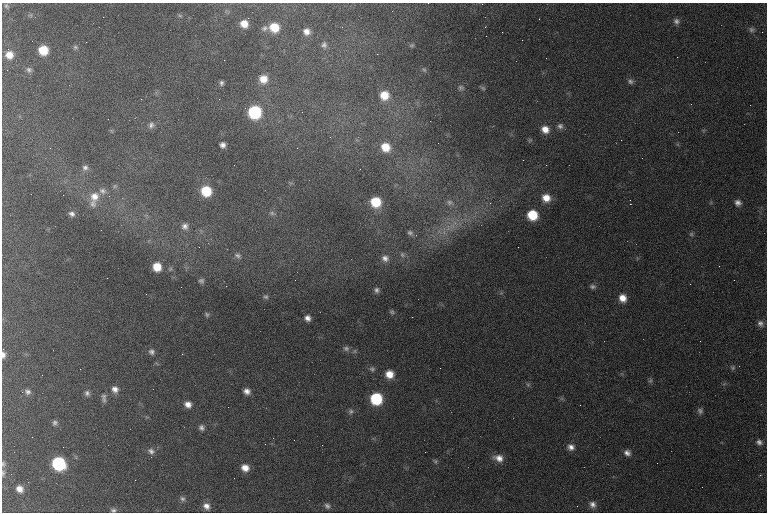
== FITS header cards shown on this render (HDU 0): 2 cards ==
NAXIS1  =                  765 /
NAXIS2  =                  510 /

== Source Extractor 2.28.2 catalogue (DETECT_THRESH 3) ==
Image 765 x 510 px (HDU 0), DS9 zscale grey, 1 PNG px = 1 image px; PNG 769 x 514 px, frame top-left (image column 1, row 510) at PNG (2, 3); no overlay
Background 1310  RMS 18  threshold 53.9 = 3 sigma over >= 5 px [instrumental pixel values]
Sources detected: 115; all 115 listed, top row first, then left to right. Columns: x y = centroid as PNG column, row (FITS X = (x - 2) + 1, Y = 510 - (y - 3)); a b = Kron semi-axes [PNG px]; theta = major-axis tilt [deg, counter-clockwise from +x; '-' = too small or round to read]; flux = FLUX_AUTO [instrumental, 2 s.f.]
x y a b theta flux
6 6 6 5 - 1900
180 16 6 4 -19 1500
248 18 3 3 - 1500
539 19 3 2 - 2100
676 21 8 7 - 4500
244 24 8 8 - 14000
274 27 10 9 - 29000
265 28 10 7 25 4400
752 29 8 7 - 3500
306 31 8 8 - 8300
502 32 2 2 - 620
522 40 2 2 - 1000
86 42 3 2 - 970
324 45 9 8 - 4200
412 45 7 4 6 2000
75 47 7 6 - 2500
43 50 8 7 - 28000
377 54 2 2 - 580
9 55 9 9 - 12000
29 70 8 6 -32 3300
424 70 6 5 - 1900
263 79 10 9 - 15000
630 81 8 7 - 3800
221 83 6 5 - 2900
461 88 7 6 - 2700
483 88 8 5 -36 1800
384 95 10 10 - 22000
141 99 2 2 - 710
219 99 2 2 - 1300
255 112 9 9 - 100000
151 125 9 8 - 4700
560 126 7 7 - 4000
545 129 9 8 - 11000
223 145 5 5 - 4900
385 147 11 10 - 21000
50 148 3 2 - 930
523 160 2 2 - 640
85 168 9 8 - 4600
115 186 6 5 - 2400
103 191 11 8 -25 6400
206 191 9 8 - 39000
94 196 14 13 - 16000
109 196 3 3 - 1000
546 198 10 9 - 15000
376 202 9 8 - 40000
450 203 13 9 -20 9200
738 203 8 8 - 5500
92 204 10 10 - 6600
630 204 2 2 - 33000
272 213 7 5 -22 2600
72 214 8 6 -24 4200
532 215 8 8 - 39000
185 226 10 9 - 6300
452 226 10 8 68 9900
410 233 10 7 -42 4500
691 234 6 6 - 2200
238 255 9 6 -15 3800
402 255 8 6 -88 3300
385 258 10 9 - 7100
719 266 3 2 - 980
157 267 7 7 - 20000
295 280 2 2 - 710
201 281 6 6 - 2900
592 287 8 6 -1 3300
376 290 6 6 - 3500
266 297 7 6 - 2300
622 298 9 8 - 12000
392 312 7 6 - 2200
207 314 6 5 - 1800
412 317 2 2 - 3200
308 318 6 5 - 5600
760 323 8 7 - 4500
346 348 8 7 - 3600
152 352 7 7 - 3600
182 354 2 2 - 650
3 355 9 6 88 5100
440 368 2 2 - 420
733 368 6 6 - 2100
80 369 3 2 - 920
372 369 8 6 -2 2900
389 374 8 8 - 15000
650 381 7 5 70 2400
528 385 6 5 - 2200
115 389 9 8 - 7200
247 391 6 5 - 6200
28 392 9 7 -19 4400
87 393 7 7 - 3800
104 398 12 6 -84 4300
376 399 8 8 - 75000
188 404 7 7 - 7500
580 405 2 2 - 500
228 407 2 2 - 2000
351 411 7 6 - 3100
700 411 8 7 - 3400
55 423 7 6 - 3100
201 428 7 6 - 3800
32 437 2 2 - 670
759 442 8 7 - 4600
322 445 2 2 - 950
571 447 8 7 - 6600
151 451 9 7 -30 5000
627 453 8 7 - 5700
499 458 13 9 -17 11000
435 461 7 5 -60 2200
58 463 9 8 - 120000
657 463 2 2 - 520
3 464 9 6 -81 2900
245 468 8 7 - 11000
3 473 9 4 87 2600
19 489 7 6 - 8300
182 499 8 7 - 3600
592 504 9 8 - 6200
206 506 9 8 - 7400
327 506 9 6 -34 4000
113 510 8 6 -4 3100
At the frame edge (FLAGS 8, measured only in part): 4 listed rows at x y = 3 355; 3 464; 3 473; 113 510